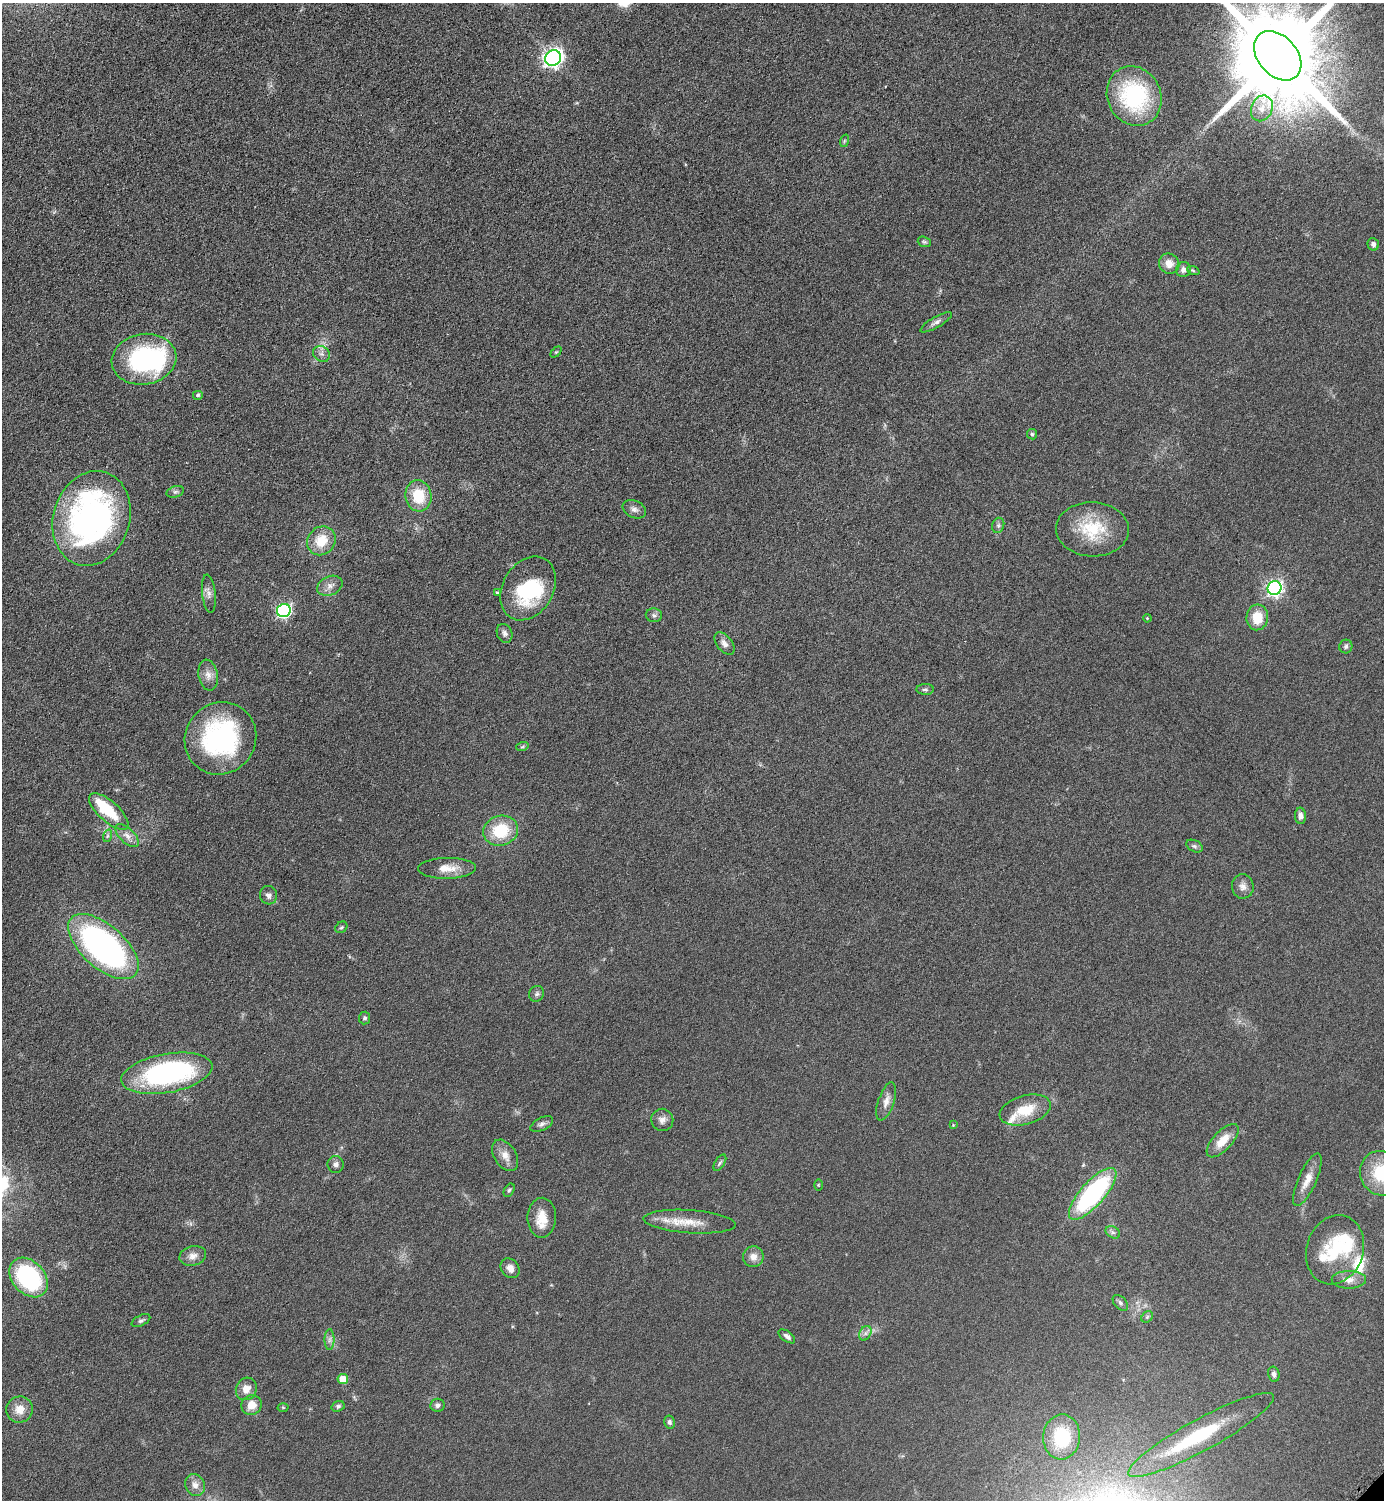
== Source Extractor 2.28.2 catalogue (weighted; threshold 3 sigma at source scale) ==
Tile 11 of 4 x 4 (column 3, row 3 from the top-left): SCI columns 3081-4462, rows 1513-3010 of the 6018 x 6018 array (HDU 1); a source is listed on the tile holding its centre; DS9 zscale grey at full resolution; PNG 1386 x 1502 px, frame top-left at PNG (2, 3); each listed source drawn as its Kron ellipse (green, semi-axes under 4 px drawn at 4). Shown black and unused: <1% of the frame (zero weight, under 4 of 8 exposures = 1% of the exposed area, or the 3 px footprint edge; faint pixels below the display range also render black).
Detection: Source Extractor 2.28.2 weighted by HDU 2 'WHT'; one run over the whole footprint, this tile lists its part. Background 0.0766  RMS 0.0057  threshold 0.0234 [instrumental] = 3 sigma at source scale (4.09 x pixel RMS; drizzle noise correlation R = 1.36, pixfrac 0.8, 0.05/0.05 arcsec/px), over >= 5 px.
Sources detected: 103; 4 inside a brighter object's white glare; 1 cosmic-ray / hot-pixel residue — neither listed nor drawn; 4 inside a brighter listed object's ellipse — not listed separately; the other 94 listed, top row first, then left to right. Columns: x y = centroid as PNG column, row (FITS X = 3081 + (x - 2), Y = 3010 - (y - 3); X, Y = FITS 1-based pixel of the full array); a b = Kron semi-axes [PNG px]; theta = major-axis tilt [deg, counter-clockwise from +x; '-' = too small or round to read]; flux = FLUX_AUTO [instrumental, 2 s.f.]
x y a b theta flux
1278 56 28 19 -48 14000
553 58 8 7 - 230
1134 96 30 26 -64 58
1262 108 13 10 67 5.5
844 141 6 4 71 0.74
924 242 7 5 -20 0.92
1373 244 6 5 - 1.4
1169 264 10 9 - 5.1
1183 270 7 7 - 2.4
1193 270 6 4 -21 0.73
936 322 18 5 30 2.3
556 352 6 4 44 0.57
322 354 9 7 -36 2.1
144 359 32 25 10 75
198 395 5 4 - 1
1032 434 5 5 - 0.82
175 492 9 5 17 1.4
418 496 16 13 -81 16
634 509 12 8 -26 2.4
92 518 48 38 72 170
998 525 8 6 70 1.2
1092 529 36 27 -3 26
321 541 15 13 49 12
330 586 13 9 24 3.5
528 588 34 25 59 40
1274 588 7 7 - 160
497 593 4 3 - 0.99
209 594 19 7 -84 3.1
284 610 7 6 - 110
654 615 8 7 - 1.5
1257 617 13 11 85 11
1147 618 4 3 - 0.46
505 633 10 7 -68 2.1
724 644 13 7 -52 2.9
1346 646 7 6 - 1.4
208 675 15 9 -80 4.2
925 689 9 5 -1 1.2
220 738 37 35 51 82
522 747 6 4 19 0.84
109 812 25 10 -41 16
1300 816 8 5 -88 2.3
501 831 17 15 16 21
107 836 6 4 71 0.98
127 836 15 7 -43 3.5
1194 846 9 5 -27 1.4
447 868 29 10 1 8.2
1243 886 12 11 - 3.3
269 895 9 8 - 2.2
341 927 6 5 - 0.88
103 947 43 21 -41 150
537 994 8 7 - 1.4
365 1018 6 5 - 1.2
167 1073 46 19 10 99
886 1101 20 8 71 4.2
1025 1110 26 14 16 14
662 1120 11 11 - 3.1
542 1124 12 6 27 1.8
953 1125 4 4 - 0.44
1223 1141 21 9 47 8.5
505 1155 17 11 -57 5.1
720 1163 9 4 56 1.2
336 1165 8 8 - 2.1
1381 1173 23 21 -59 24
1307 1180 28 9 66 6.7
818 1185 5 3 - 0.47
509 1190 7 4 59 0.99
1093 1194 33 12 48 80
542 1218 20 14 89 9.5
689 1222 46 11 -4 12
1113 1232 8 5 -30 1.3
1335 1250 35 28 71 27
193 1256 13 9 14 3.7
753 1257 10 10 - 4.1
510 1268 11 8 -51 3.6
29 1278 22 16 -47 61
1349 1280 17 8 0 4.4
1120 1303 9 5 -46 1.4
1147 1317 6 5 - 0.88
141 1320 10 5 29 1.4
865 1333 8 5 60 1.7
787 1336 9 5 -36 1.9
330 1340 10 5 89 1.8
1274 1374 7 5 -78 1.7
343 1379 5 5 - 11
246 1389 11 10 - 4.9
252 1405 10 9 - 6.5
437 1405 7 6 - 1.9
338 1406 7 5 19 1.1
283 1407 5 3 - 0.49
20 1409 13 13 - 6.5
669 1422 6 5 - 1.3
1201 1435 82 16 29 43
1062 1437 22 18 86 28
195 1485 11 9 -68 3.7
Isophote crosses this tile's border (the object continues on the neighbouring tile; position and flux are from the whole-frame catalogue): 2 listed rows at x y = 1278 56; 1381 1173